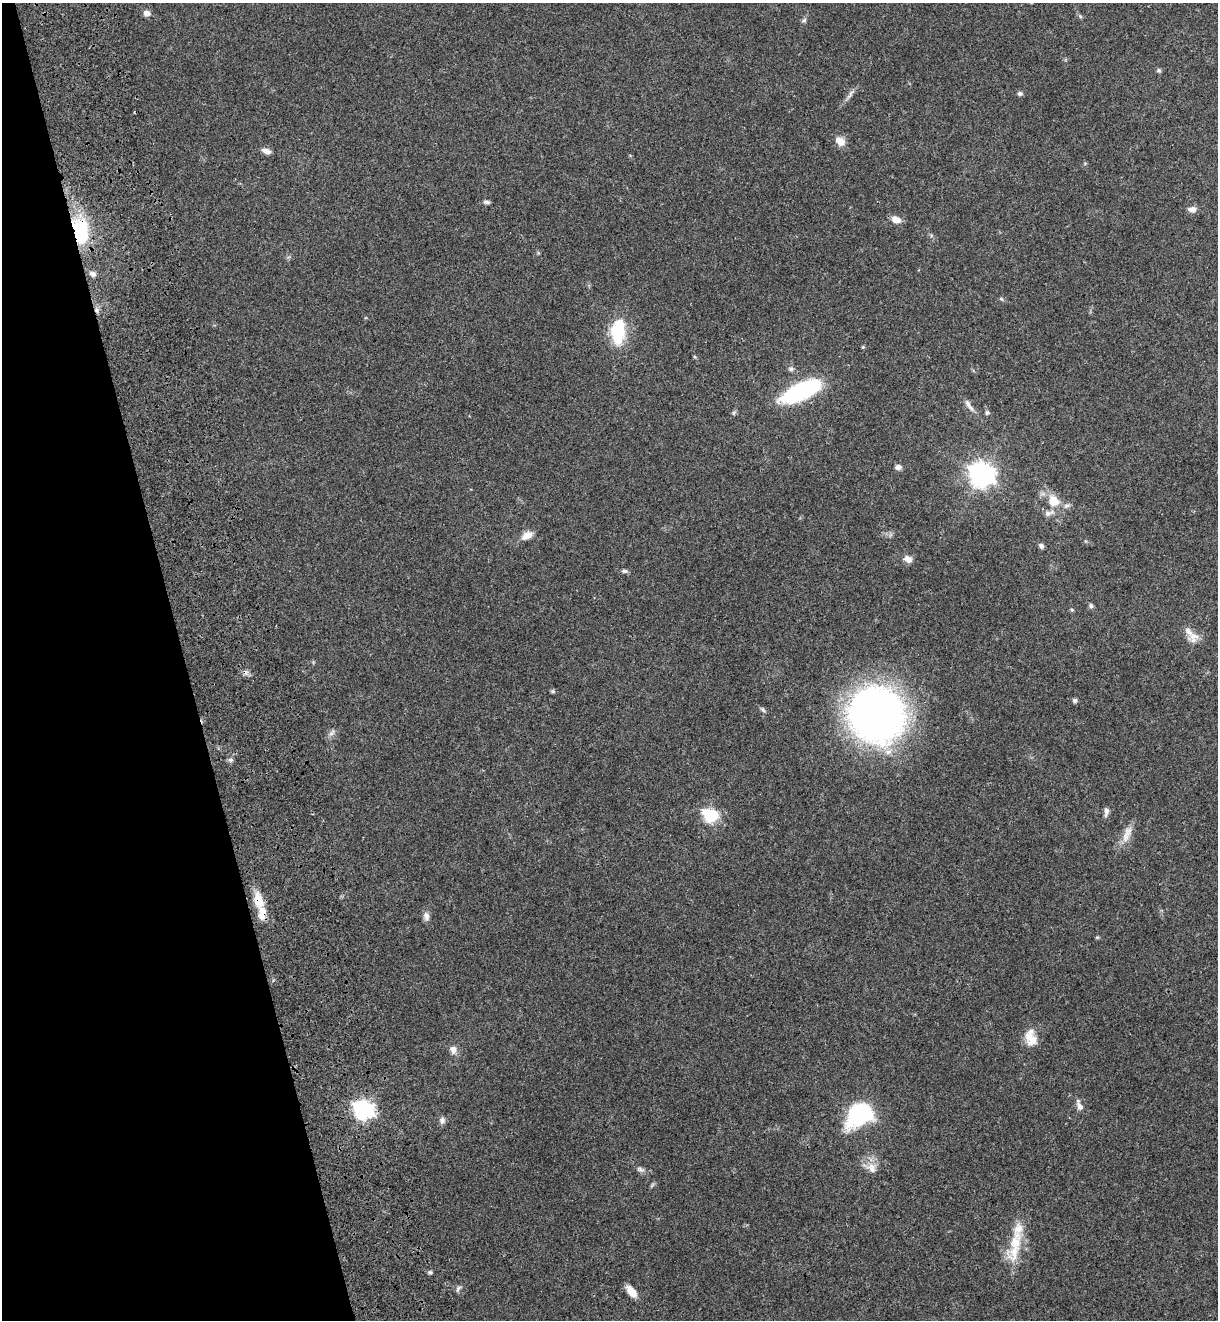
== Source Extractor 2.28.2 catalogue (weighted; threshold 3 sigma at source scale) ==
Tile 5 of 4 x 4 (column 1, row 2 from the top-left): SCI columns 304-1519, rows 2700-4017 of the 5418 x 5401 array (HDU 1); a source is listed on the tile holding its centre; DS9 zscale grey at full resolution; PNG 1220 x 1322 px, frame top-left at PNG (2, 3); no overlay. Shown black and unused: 15% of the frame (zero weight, under 3 of 4 exposures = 9% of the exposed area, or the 3 px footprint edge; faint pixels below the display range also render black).
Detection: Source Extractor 2.28.2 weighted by HDU 2 'WHT'; one run over the whole footprint, this tile lists its part. Background 0.0648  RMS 0.0053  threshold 0.024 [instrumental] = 3 sigma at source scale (4.5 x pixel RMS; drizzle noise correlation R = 1.50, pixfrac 1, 0.0396/0.0396 arcsec/px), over >= 5 px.
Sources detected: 63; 2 inside a brighter object's white glare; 1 cosmic-ray / hot-pixel residue — not listed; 4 inside a brighter listed object's ellipse — not listed separately; the other 56 listed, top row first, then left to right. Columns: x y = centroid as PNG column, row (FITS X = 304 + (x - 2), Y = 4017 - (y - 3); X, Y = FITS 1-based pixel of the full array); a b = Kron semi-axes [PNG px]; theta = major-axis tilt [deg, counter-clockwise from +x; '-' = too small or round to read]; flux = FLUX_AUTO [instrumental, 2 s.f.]
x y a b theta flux
147 13 7 6 - 2.9
804 20 8 5 30 1.1
1159 70 6 5 - 0.93
1020 93 6 5 - 1.4
850 94 19 5 56 2.4
840 141 13 9 -38 5.2
266 151 12 6 -18 2.6
486 202 9 4 -9 1.3
1192 209 11 7 -2 2.7
896 220 9 7 -21 5.1
81 236 33 16 -63 26
93 274 8 6 -29 1.8
1001 299 6 4 -31 0.76
97 310 7 5 -83 1.5
618 332 32 17 86 23
863 347 5 4 - 0.57
695 357 5 4 - 0.59
791 369 7 7 - 1.5
801 391 41 14 25 67
968 404 16 6 -58 2.6
734 413 7 5 56 0.98
987 413 6 5 - 0.95
898 467 7 6 - 2.3
982 475 10 8 -27 420
1053 501 18 15 -68 9.1
527 535 14 8 27 4.8
1041 546 6 5 - 1.5
908 559 11 8 -25 3.1
624 571 8 5 -1 1.1
1091 606 6 5 - 1.3
1071 610 6 5 - 0.79
1194 637 16 12 80 4.7
552 691 6 4 -1 0.9
1075 700 5 5 - 1.4
763 710 8 4 -52 1
876 715 58 56 -44 230
332 733 11 5 49 1.9
230 760 7 5 -19 1.2
1106 811 12 6 83 2.2
711 815 8 6 -17 77
1127 835 26 9 67 6.2
258 900 21 12 -74 9.9
426 916 12 8 -68 2.5
1097 937 6 4 0 0.59
1032 1040 25 14 -89 8.8
453 1049 12 9 -71 3
1079 1105 16 7 -68 2.8
364 1110 8 7 - 220
863 1112 22 17 7 46
442 1120 8 7 - 2
872 1168 16 12 -58 5.6
640 1169 11 6 -27 1.8
1015 1243 30 18 71 18
430 1272 5 5 - 0.88
458 1289 10 5 58 1.2
631 1292 14 7 -49 6.1
Overlapping masked pixels (flux is a lower limit): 3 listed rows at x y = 81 236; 97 310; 258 900